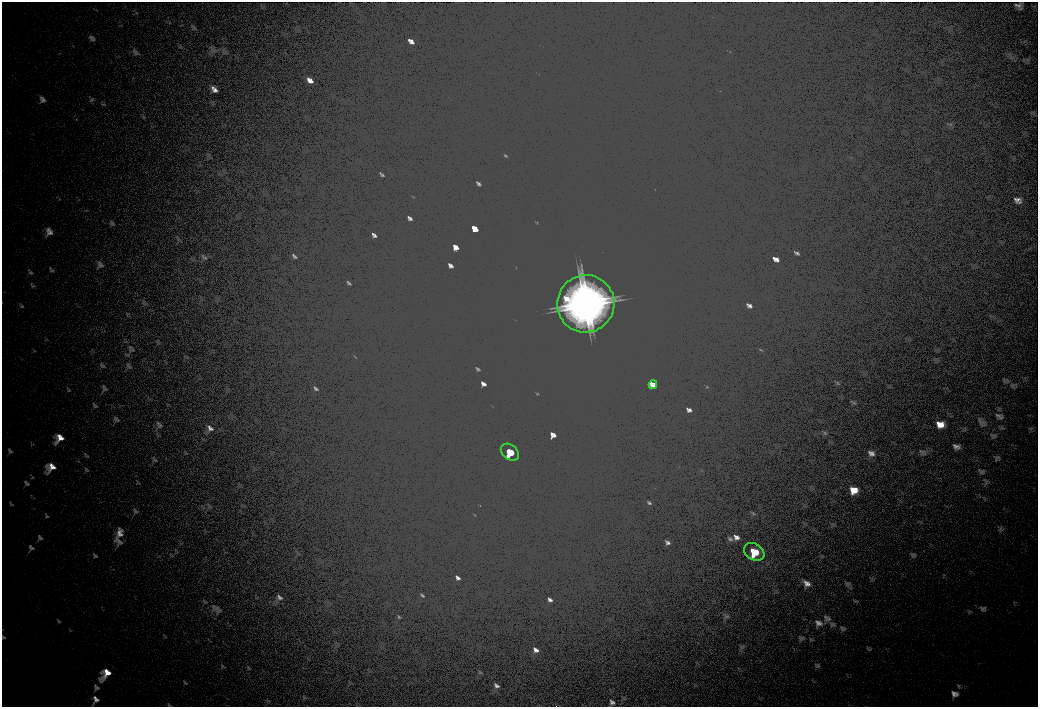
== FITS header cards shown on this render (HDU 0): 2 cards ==
NAXIS1  =                 2072
NAXIS2  =                 1410

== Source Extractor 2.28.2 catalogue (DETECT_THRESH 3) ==
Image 2072 x 1410 px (HDU 0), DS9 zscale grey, zoomed out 1/2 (1 PNG px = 2 x 2 image px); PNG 1040 x 709 px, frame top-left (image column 1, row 1410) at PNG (2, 2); each listed source drawn as its Kron ellipse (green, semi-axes under 4 px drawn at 4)
Background 83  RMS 27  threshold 82.2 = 3 sigma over >= 5 px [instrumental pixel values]
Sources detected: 4; all 4 listed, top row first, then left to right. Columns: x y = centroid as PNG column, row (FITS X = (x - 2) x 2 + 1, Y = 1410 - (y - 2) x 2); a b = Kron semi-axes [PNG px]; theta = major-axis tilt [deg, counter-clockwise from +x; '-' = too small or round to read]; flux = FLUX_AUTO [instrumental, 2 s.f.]
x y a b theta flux
586 304 29 28 - 360000
653 385 4 3 - 7400
510 452 10 7 -39 27000
754 552 11 8 -31 30000